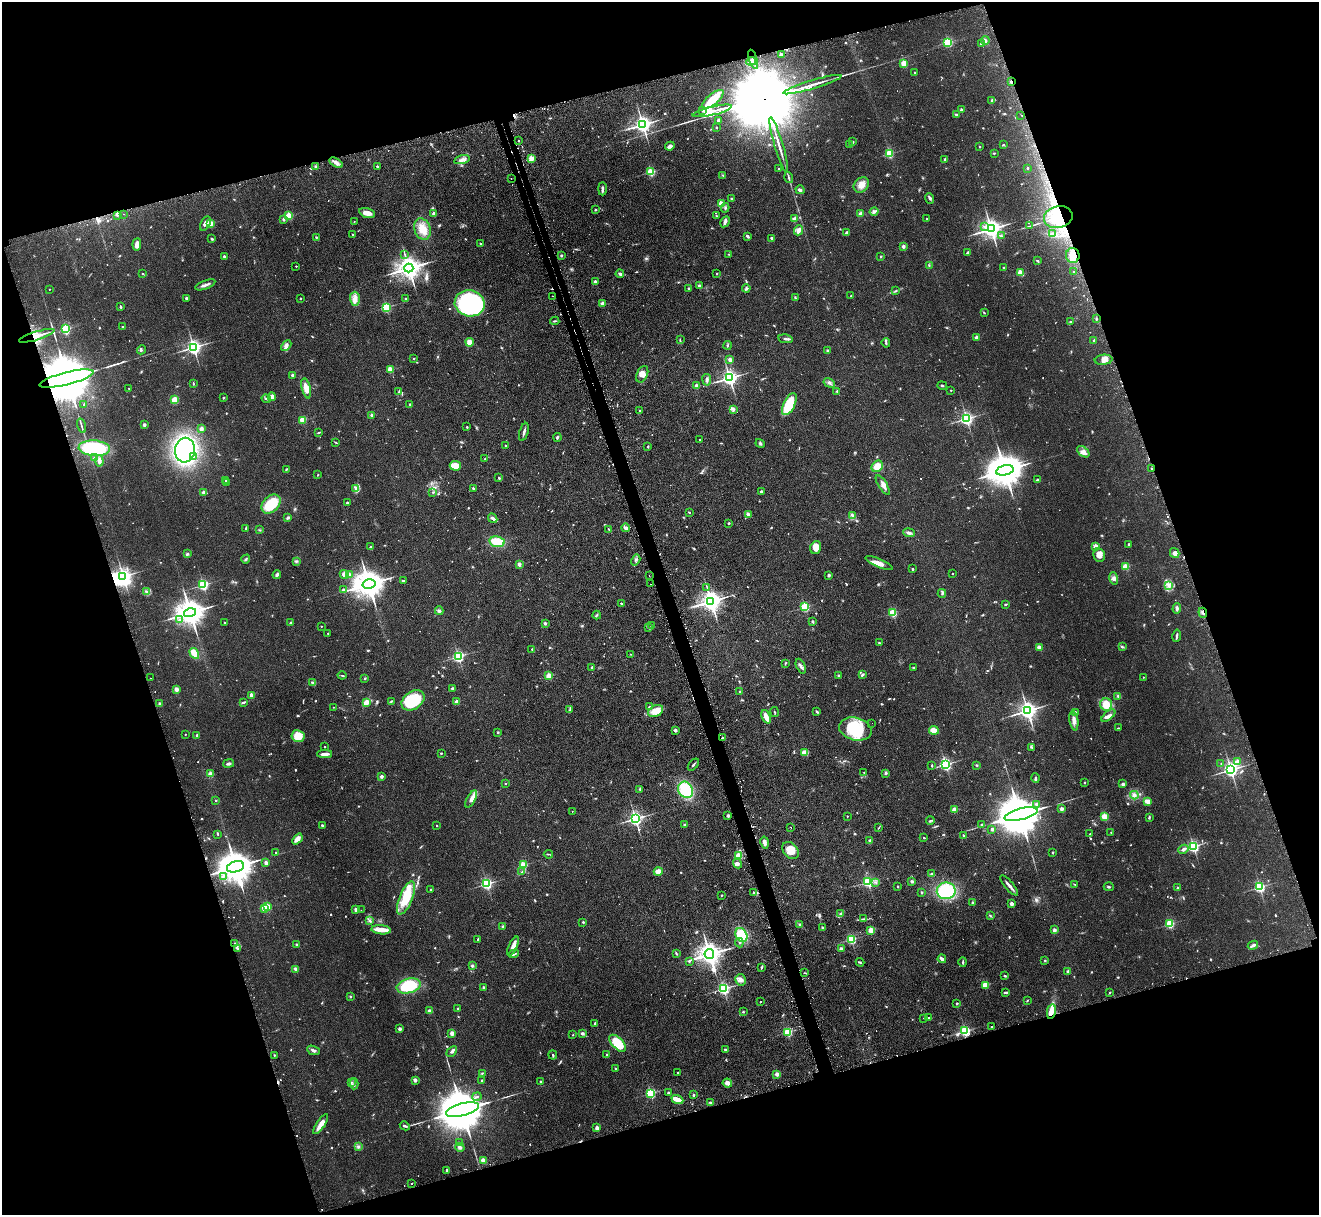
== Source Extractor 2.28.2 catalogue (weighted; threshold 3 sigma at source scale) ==
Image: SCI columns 38-5303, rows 171-5021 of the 5340 x 5316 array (HDU 1 of 3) = the unmasked area's bounding box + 8 px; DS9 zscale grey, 4 x 4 block average (1 PNG px = mean of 4 x 4 image px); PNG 1321 x 1217 px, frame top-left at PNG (2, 2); each listed source drawn as its Kron ellipse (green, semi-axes under 4 px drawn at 4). Shown black and unused: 36% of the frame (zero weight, under 2 of 3 exposures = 4% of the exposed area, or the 3 px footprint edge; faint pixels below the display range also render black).
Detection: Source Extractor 2.28.2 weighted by HDU 2 'WHT'. Background 0.0738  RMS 0.0062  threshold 0.0277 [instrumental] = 3 sigma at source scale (4.5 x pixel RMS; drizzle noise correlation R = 1.50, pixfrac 1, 0.05/0.05 arcsec/px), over >= 5 px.
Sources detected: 1046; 12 too faint to see at this stretch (4 x 4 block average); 6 inside a brighter object's white glare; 61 cosmic-ray / hot-pixel residue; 1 long thin detection or spike segment (spike, bleed or trail) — neither listed nor drawn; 15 coinciding with a brighter row at this scale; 17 inside a brighter listed object's ellipse — not listed separately; of the other 934, all 500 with FLUX_AUTO >= 2.5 (the completeness limit of this list) listed and drawn (434 fainter detections not listed), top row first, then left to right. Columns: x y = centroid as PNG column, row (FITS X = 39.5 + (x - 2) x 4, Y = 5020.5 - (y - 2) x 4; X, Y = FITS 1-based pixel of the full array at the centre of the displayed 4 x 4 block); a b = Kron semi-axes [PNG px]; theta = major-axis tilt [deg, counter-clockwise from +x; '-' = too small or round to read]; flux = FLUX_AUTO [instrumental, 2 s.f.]
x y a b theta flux
985 40 4 3 - 6.1
948 42 2 2 - 390
981 44 2 2 - 10
782 54 3 2 - 13
753 59 10 2 -72 11
751 61 5 3 - 10
904 63 2 2 - 130
915 73 2 2 - 6.3
1011 82 3 2 - 9.6
812 85 30 2 17 39
713 99 13 5 39 85
992 101 3 2 - 4.5
703 110 2 2 - 16
961 110 2 2 - 24
712 111 20 2 13 7700
956 115 4 2 - 6
1021 115 2 2 - 3.3
718 120 2 2 - 18
643 125 3 3 - 1900
717 127 2 2 - 8.8
519 141 2 2 - 2.9
853 142 2 2 - 3.3
779 145 29 2 -73 34
849 145 3 2 - 3.4
1003 145 3 2 - 2.6
670 146 5 3 - 15
979 146 2 2 - 2.9
994 153 2 2 - 3.4
889 154 2 2 - 280
531 158 2 2 - 140
945 159 3 2 - 5
462 160 8 3 14 18
336 163 7 4 -30 15
377 166 2 2 - 3.4
316 167 3 2 - 3.3
1027 168 2 2 - 9.6
779 169 2 2 - 3.7
651 172 2 2 - 270
723 175 3 2 - 3.4
511 178 2 2 - 3.7
789 178 5 3 - 6.5
861 185 8 6 44 27
602 189 7 2 -90 9.6
800 190 4 3 - 8.8
731 198 2 2 - 7.2
930 199 5 3 - 6.4
721 204 2 2 - 130
725 208 5 3 - 5.2
595 210 2 2 - 9.9
874 212 4 3 - 9.6
367 213 8 4 -17 29
124 214 2 2 - 3.2
434 214 2 2 - 64
860 214 3 2 - 12
117 215 3 2 - 4.4
289 216 2 2 - 170
716 216 2 2 - 2.7
1058 217 14 11 12 130
283 219 3 2 - 7
794 219 4 3 - 16
927 219 2 2 - 2.9
354 221 2 2 - 2.8
725 222 6 4 60 10
205 223 8 4 62 16
210 223 2 2 - 140
985 226 2 2 - 5
1030 226 3 2 - 3
422 229 11 8 -71 52
991 229 4 3 - 2700
798 230 5 3 - 20
847 232 3 2 - 6.6
352 234 2 2 - 4.2
1052 234 4 2 - 5.9
747 236 4 2 - 7.9
1001 236 2 2 - 4.9
316 237 2 2 - 3.2
772 238 3 3 - 6.1
212 239 4 2 - 4
137 244 6 3 83 23
480 244 2 2 - 10
903 246 2 2 - 32
968 252 3 2 - 10
729 254 3 2 - 3
405 255 4 2 - 4.4
561 255 2 2 - 14
224 256 2 2 - 15
881 256 2 2 - 13
1073 256 7 7 - 34
1037 261 3 2 - 4.9
929 265 2 2 - 2.6
296 266 2 2 - 4.5
1004 267 2 2 - 3.2
409 268 4 4 - 3900
1073 272 2 2 - 10
1020 273 2 2 - 110
143 274 2 2 - 2.5
620 274 4 3 - 7.7
717 274 2 2 - 5.9
595 282 2 2 - 36
205 285 11 2 19 14
699 285 3 2 - 9.3
688 288 3 3 - 3.8
746 288 4 4 - 5.9
49 289 2 2 - 2.8
895 291 3 2 - 3.2
553 296 2 2 - 3.5
851 296 2 2 - 5.7
186 298 2 2 - 6.3
300 298 2 2 - 7
795 298 4 2 - 4.7
355 299 7 5 -89 22
405 299 2 2 - 4.6
470 303 15 13 -13 810
603 304 2 2 - 56
120 307 3 2 - 5.6
386 307 2 2 - 410
984 313 2 2 - 2.5
1096 319 3 2 - 2.8
555 321 5 2 - 3.7
1071 322 3 2 - 2.8
122 326 2 2 - 2.8
66 329 2 2 - 450
37 336 18 3 17 31
977 337 2 2 - 48
786 339 7 2 -10 8.8
680 340 4 2 - 3.7
1094 340 3 2 - 4.5
470 342 4 3 - 31
886 343 4 2 - 4.5
286 345 6 4 47 13
728 345 4 2 - 3.6
193 347 3 2 - 1400
141 350 4 2 - 4.5
827 350 2 2 - 17
414 358 2 2 - 7.2
730 360 2 2 - 50
1104 360 9 5 6 19
390 369 2 2 - 120
642 374 9 5 66 20
292 375 3 3 - 4.7
729 378 3 3 - 1500
67 379 27 6 14 51000
707 380 6 3 -81 9.8
193 383 3 2 - 3.1
829 383 6 2 -30 8
942 385 5 2 - 3.6
696 386 2 2 - 53
129 388 2 2 - 4.3
306 388 10 4 -77 33
951 390 2 2 - 5.3
399 391 3 2 - 3.1
837 391 2 2 - 12
272 397 4 3 - 20
223 398 3 2 - 3.1
266 399 5 2 - 3.9
175 400 4 3 - 47
410 404 3 2 - 3.2
789 404 12 5 63 120
84 405 2 2 - 3
733 409 3 3 - 5.2
640 411 3 2 - 4
372 415 2 2 - 29
966 419 2 2 - 980
303 420 2 2 - 180
144 425 2 2 - 27
81 426 7 2 -73 5.9
467 427 2 2 - 10
201 429 4 3 - 11
319 432 3 2 - 2.8
524 432 9 2 74 11
557 437 4 2 - 6.1
700 440 2 2 - 3
336 443 3 2 - 2.8
760 443 5 2 - 5.4
505 445 2 2 - 8.2
648 446 3 2 - 2.7
94 448 16 7 -4 370
185 450 12 10 81 960
1083 452 7 4 -39 17
193 457 4 3 - 18
94 458 2 2 - 6.3
485 458 2 2 - 2.6
99 461 5 3 - 17
455 466 6 5 - 38
877 466 6 5 - 42
1151 468 2 2 - 4.4
286 469 3 2 - 3
1005 470 9 5 14 11000
317 475 2 2 - 3.4
499 478 2 2 - 5.5
226 480 2 2 - 2.6
1038 480 3 2 - 7.4
226 483 4 2 - 4
883 485 11 3 -58 16
356 488 3 3 - 9.8
473 488 3 2 - 3.7
204 492 2 2 - 59
433 492 2 2 - 2.5
761 492 2 2 - 21
347 503 2 2 - 9.6
271 504 11 7 45 130
689 512 2 2 - 4.8
748 514 3 2 - 15
853 516 4 3 - 6.9
288 518 4 2 - 6.8
493 518 5 2 - 12
729 523 2 2 - 12
246 528 3 2 - 4.3
626 528 4 3 - 11
609 529 4 2 - 2.9
259 530 3 2 - 3.1
909 533 6 3 -8 11
497 542 7 5 -11 73
1129 544 2 2 - 4.7
1096 546 2 2 - 66
370 547 2 2 - 6.1
816 547 6 5 - 30
1175 553 5 4 - 13
187 554 4 2 - 5.6
1099 555 7 5 -78 20
246 559 5 2 - 4.4
636 560 6 2 60 7.2
296 561 3 2 - 4.3
879 563 14 3 -22 32
519 564 2 2 - 47
1126 567 2 2 - 180
912 569 2 2 - 11
953 573 2 2 - 5.8
349 574 2 2 - 25
277 575 4 3 - 9
344 575 5 4 - 19
829 575 3 3 - 5.2
123 576 2 2 - 1300
649 576 2 2 - 2.6
1114 578 6 4 -74 11
403 581 4 2 - 5
369 584 6 4 15 7500
650 584 2 2 - 2.7
203 585 2 2 - 610
1168 586 3 2 - 5.7
707 587 3 2 - 2.8
343 590 2 2 - 26
147 592 3 2 - 4.6
942 593 4 3 - 5.7
711 601 4 3 - 3000
621 603 2 2 - 3.6
1005 605 2 2 - 3.6
805 607 2 2 - 350
1177 608 5 3 - 7.7
439 611 4 3 - 7.3
190 613 6 4 15 6300
893 613 2 2 - 260
1203 613 5 2 - 5.8
597 615 4 2 - 4.7
180 619 3 2 - 5.2
812 621 2 2 - 14
225 622 2 2 - 5.6
291 623 3 2 - 5.2
545 623 2 2 - 27
321 626 2 2 - 4.7
652 626 3 2 - 3
649 628 3 2 - 4.8
328 633 2 2 - 3.6
1177 636 6 2 81 8.2
879 643 2 2 - 4.3
1039 647 2 2 - 81
1122 647 4 2 - 4.1
532 649 2 2 - 6.6
194 653 6 4 -59 51
631 654 2 2 - 3
458 656 2 2 - 680
785 663 3 2 - 3
801 666 8 3 -66 11
592 667 2 2 - 13
914 667 4 2 - 3.5
342 675 4 2 - 3.1
862 675 4 2 - 5.6
549 676 2 2 - 140
839 676 2 2 - 19
1143 677 2 2 - 4.6
150 678 2 2 - 2.9
365 678 3 2 - 2.8
313 683 3 2 - 3.5
452 688 3 2 - 4.9
176 689 3 2 - 23
740 692 2 2 - 3.1
251 695 2 2 - 45
1118 696 4 3 - 5.2
413 700 12 8 35 190
391 701 3 2 - 3.3
244 702 3 2 - 2.9
366 702 4 3 - 25
457 702 2 2 - 53
160 704 2 2 - 28
1106 705 6 6 - 49
333 707 2 2 - 2.6
649 707 4 2 - 5
570 710 4 2 - 4.3
656 711 8 5 26 31
1027 711 3 3 - 2000
775 712 5 2 - 3.3
817 712 3 2 - 6.3
1076 712 3 2 - 6.8
1108 716 8 3 40 16
766 717 7 4 -66 26
1074 721 10 4 -81 19
872 723 2 2 - 4.8
1118 728 3 2 - 3
855 729 17 11 -15 160
675 730 2 2 - 27
934 730 5 3 - 39
498 732 2 2 - 3.8
185 734 2 2 - 4.2
197 735 2 2 - 17
298 736 6 6 - 51
722 738 2 2 - 5.9
324 746 2 2 - 2.5
1031 747 3 2 - 2.5
805 752 4 3 - 35
441 753 2 2 - 4.1
325 754 7 2 1 21
1238 762 2 2 - 92
1221 763 2 2 - 3.4
228 764 6 2 11 8.5
945 764 2 2 - 840
693 765 7 2 49 6
932 765 3 2 - 3
977 765 2 2 - 4.2
1231 770 3 2 - 1200
864 772 2 2 - 2.9
886 773 3 2 - 3
210 774 2 2 - 87
381 776 2 2 - 31
1035 778 5 2 - 5.5
1085 782 2 2 - 9.7
505 783 2 2 - 3.1
1123 784 3 3 - 6.5
640 789 3 2 - 3.3
686 790 8 7 - 190
1134 795 4 4 - 15
471 799 10 4 61 22
216 800 2 2 - 6.5
1148 801 4 3 - 29
1036 804 2 2 - 18
954 809 2 2 - 91
1061 809 2 2 - 46
572 811 2 2 - 3
1021 814 17 5 14 24000
728 816 2 2 - 7.1
847 816 2 2 - 2.5
1104 816 2 2 - 170
1149 817 3 2 - 4.4
635 819 2 2 - 1200
930 821 4 2 - 4.8
322 825 3 2 - 6
685 825 2 2 - 8.4
982 825 4 3 - 5.9
437 826 2 2 - 4.7
791 827 2 2 - 3.8
878 828 3 2 - 2.6
992 829 3 3 - 6.7
1111 832 2 2 - 5.4
218 834 3 2 - 2.6
1090 834 2 2 - 5.3
964 835 4 2 - 3.4
924 838 3 2 - 3.5
297 839 6 4 49 27
869 841 4 2 - 4.8
765 842 6 3 -78 12
1193 846 2 2 - 810
1183 849 5 3 - 9.5
791 850 9 7 -50 48
276 852 2 2 - 2.5
1053 852 2 2 - 2.7
548 854 4 2 - 2.9
739 856 2 2 - 210
266 863 2 2 - 44
737 864 5 4 - 12
523 865 2 2 - 210
235 867 9 5 15 11000
522 871 3 2 - 3.4
658 872 4 4 - 20
932 874 3 3 - 5.6
223 876 3 2 - 5
912 881 3 2 - 6.9
868 882 2 2 - 590
876 882 2 2 - 3.2
486 884 2 2 - 660
1075 884 3 2 - 2.7
898 886 2 2 - 8.8
1009 886 13 2 -50 16
1109 887 5 2 - 4.6
1260 887 2 2 - 640
1177 888 2 2 - 14
430 890 2 2 - 5.7
946 891 9 8 - 200
753 892 2 2 - 6.2
922 892 2 2 - 7.9
721 895 2 2 - 3.2
406 898 17 6 68 120
973 903 3 2 - 5.7
1012 904 2 2 - 50
267 907 2 2 - 110
265 908 2 2 - 140
356 909 2 2 - 35
361 910 2 2 - 3.4
841 914 3 3 - 9
990 916 3 2 - 4
864 919 3 2 - 4.7
370 921 3 2 - 4
583 922 2 2 - 3.8
1169 924 2 2 - 330
800 925 4 2 - 4.1
503 926 3 2 - 2.8
822 928 2 2 - 20
381 930 10 4 -6 35
871 930 2 2 - 140
1054 930 2 2 - 36
741 935 7 5 -61 170
478 939 3 2 - 2.9
851 939 2 2 - 430
234 943 2 2 - 3.7
739 943 4 2 - 5
296 944 2 2 - 13
1253 945 5 2 - 13
513 946 10 4 65 24
238 948 3 3 - 6
841 948 4 3 - 5.3
676 953 4 2 - 3.9
514 954 5 2 - 8.5
709 954 5 5 - 4000
942 959 4 2 - 18
1045 960 3 2 - 3.1
689 961 2 2 - 8.6
860 962 4 2 - 3.5
963 962 5 2 - 4.9
472 966 3 2 - 5.8
762 967 4 2 - 5.1
295 969 4 3 - 5.2
1067 971 3 2 - 5.6
804 973 2 2 - 4.8
1005 976 4 2 - 3.6
741 980 6 5 - 15
985 985 2 2 - 160
409 986 12 7 14 190
484 987 2 2 - 20
723 989 2 2 - 810
1005 992 3 2 - 8.7
1109 993 2 2 - 3
350 996 2 2 - 10
1027 1001 2 2 - 3.1
760 1002 2 2 - 3.3
957 1003 2 2 - 15
458 1008 2 2 - 5.7
430 1011 4 3 - 8.9
1051 1011 7 3 79 54
743 1012 3 2 - 3.5
923 1018 2 2 - 3.5
929 1018 3 2 - 4.1
595 1023 3 2 - 3.6
992 1026 2 2 - 2.6
400 1029 2 2 - 39
965 1031 2 2 - 540
788 1032 2 2 - 350
452 1033 2 2 - 69
582 1033 3 3 - 6.3
573 1035 2 2 - 3.6
618 1043 10 5 -46 67
725 1049 2 2 - 4.7
313 1050 6 3 -23 9.4
452 1051 6 2 44 9.9
607 1054 2 2 - 8.6
274 1055 2 2 - 2.9
553 1055 4 2 - 3.5
615 1068 2 2 - 2.6
678 1072 2 2 - 5.1
482 1073 2 2 - 2.7
777 1074 2 2 - 55
415 1080 2 2 - 44
482 1080 2 2 - 9.6
351 1082 3 2 - 4.4
541 1082 2 2 - 13
727 1083 5 4 - 14
354 1084 5 2 - 6.4
650 1093 2 2 - 450
668 1093 2 2 - 23
693 1095 2 2 - 14
477 1097 5 2 - 5.7
677 1100 6 3 -21 49
711 1103 3 2 - 5.4
462 1110 17 6 15 27000
321 1124 11 4 56 34
405 1126 5 2 - 5.5
597 1128 2 2 - 59
459 1143 2 2 - 7.8
358 1147 3 2 - 5.6
460 1147 5 3 - 8.8
483 1160 2 2 - 100
447 1170 2 2 - 21
412 1184 2 2 - 4.6
Overlapping masked pixels (flux is a lower limit): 11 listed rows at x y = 753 59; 1011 82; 1058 217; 37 336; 67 379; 1151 468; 1203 613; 722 738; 235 867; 1051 1011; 965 1031
Diffuse or blended objects may show on this block-average render without a row.